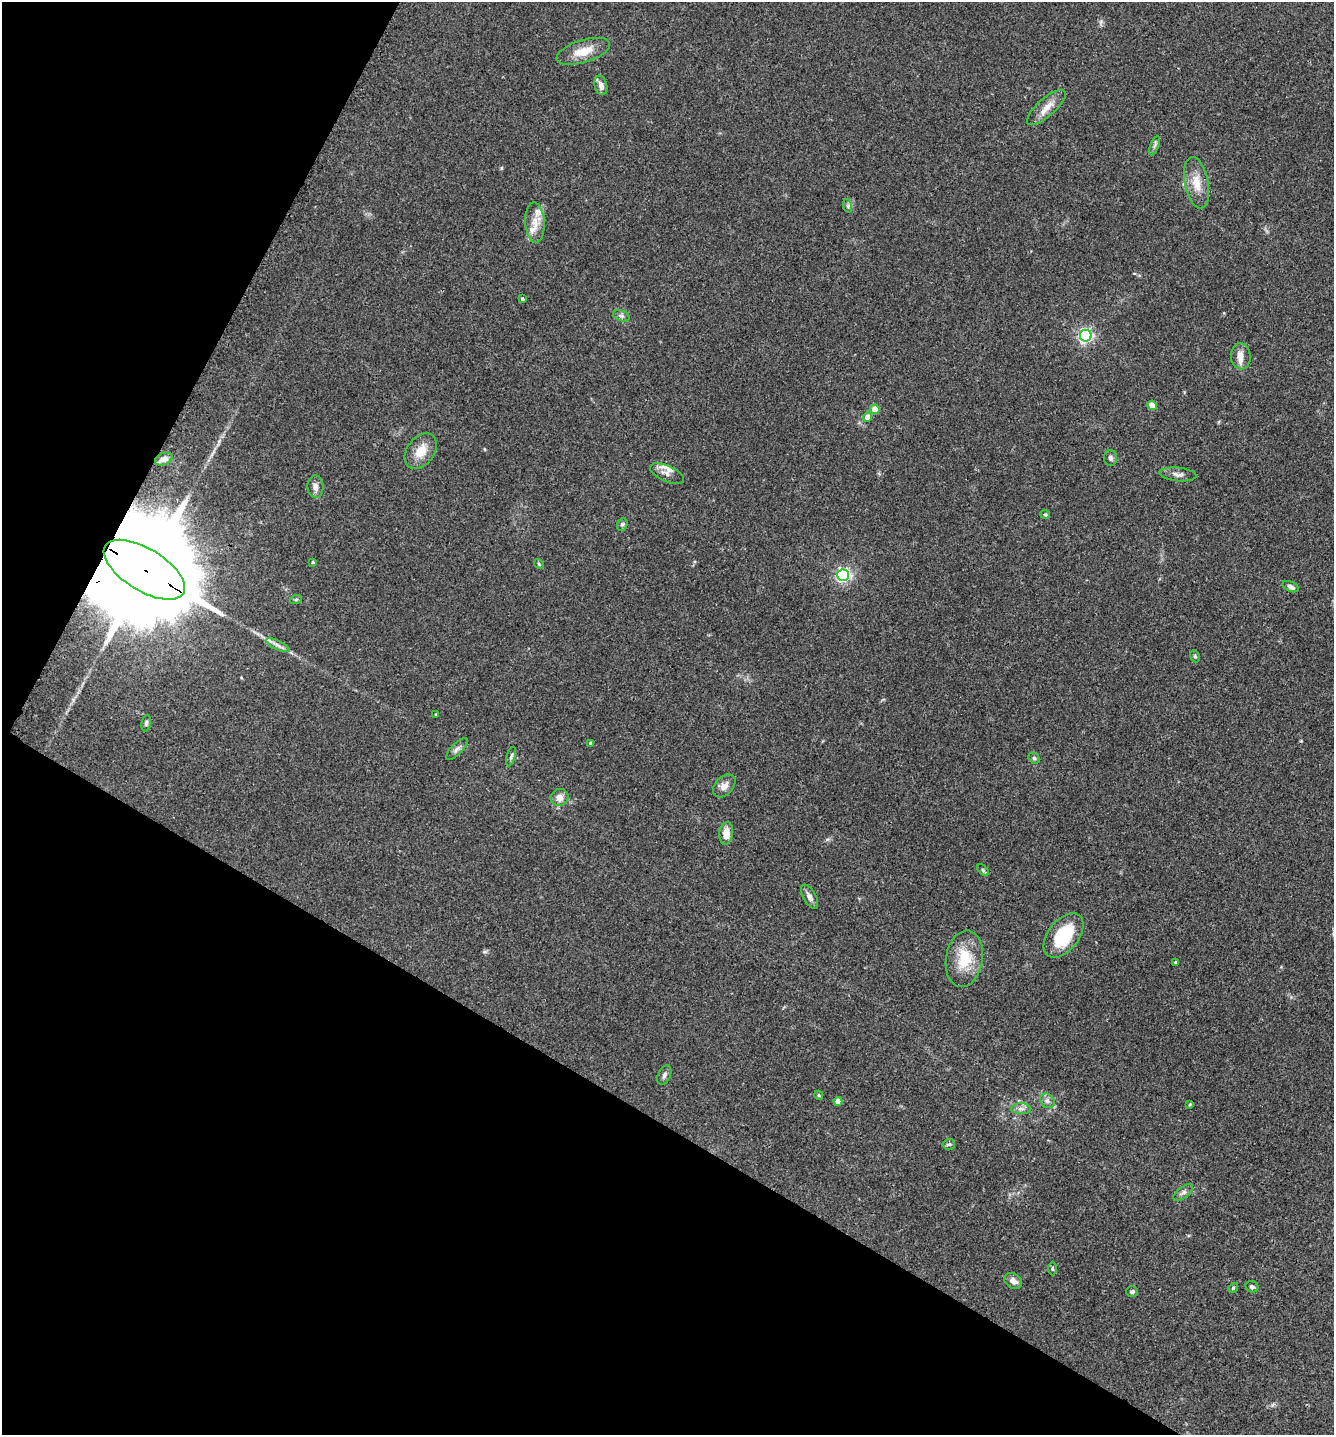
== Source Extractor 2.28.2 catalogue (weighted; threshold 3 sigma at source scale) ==
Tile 9 of 4 x 4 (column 1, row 3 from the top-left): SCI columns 162-1493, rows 1464-2896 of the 5793 x 5786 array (HDU 1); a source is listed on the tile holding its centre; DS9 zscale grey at full resolution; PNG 1336 x 1437 px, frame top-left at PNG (2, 2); each listed source drawn as its Kron ellipse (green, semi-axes under 4 px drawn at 4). Shown black and unused: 30% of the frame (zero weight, under 3 of 4 exposures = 2% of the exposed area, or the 3 px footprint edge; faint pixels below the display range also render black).
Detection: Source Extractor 2.28.2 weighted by HDU 2 'WHT'; one run over the whole footprint, this tile lists its part. Background 0.0752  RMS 0.0058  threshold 0.026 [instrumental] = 3 sigma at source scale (4.5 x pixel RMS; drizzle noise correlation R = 1.50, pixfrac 1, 0.05/0.05 arcsec/px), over >= 5 px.
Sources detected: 61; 4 inside a brighter listed object's ellipse — not listed separately; the other 57 listed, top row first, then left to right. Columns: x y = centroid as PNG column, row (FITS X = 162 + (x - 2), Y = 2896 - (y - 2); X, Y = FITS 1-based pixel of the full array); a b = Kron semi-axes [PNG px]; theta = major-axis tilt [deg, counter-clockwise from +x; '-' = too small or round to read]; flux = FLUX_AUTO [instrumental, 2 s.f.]
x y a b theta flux
583 51 28 11 17 10
601 85 10 6 -76 3.4
1046 107 24 9 41 6.6
1155 146 10 3 69 1.1
1196 183 26 12 -79 9.4
848 206 7 4 -72 0.97
535 223 20 9 -87 6.7
522 299 4 3 - 0.96
621 316 8 5 -19 1.5
1086 336 6 6 - 130
1241 356 13 10 -85 4.9
1152 405 5 4 - 10
875 409 5 4 - 8.8
868 417 4 4 - 6.1
421 451 20 13 53 9
1110 458 8 6 -89 1.6
164 459 9 6 24 3.6
667 474 18 8 -24 3.3
1178 474 18 7 -6 2.9
315 487 11 8 -88 3.2
1045 514 5 4 - 0.74
622 524 6 5 - 0.98
313 562 3 3 - 0.66
539 564 5 4 - 0.7
144 570 46 21 -31 29000
843 575 6 6 - 130
1290 587 8 5 -24 2
296 599 6 3 19 0.74
278 645 13 4 -25 2.4
1195 656 6 4 -68 0.95
436 715 3 3 - 0.89
146 723 8 5 82 1.2
590 743 4 4 - 0.86
457 749 14 5 46 2.1
511 756 10 4 74 1.3
1034 758 6 5 - 0.89
724 786 13 9 46 3.9
560 797 9 8 - 3.7
726 833 11 7 84 6.4
983 870 7 4 -46 0.9
810 897 13 6 -62 2.8
1064 935 25 15 52 28
964 959 28 18 80 18
1176 962 3 3 - 1.1
664 1075 10 6 65 1.9
819 1095 4 4 - 0.67
1047 1101 8 6 -44 2
838 1102 4 4 - 4.9
1190 1104 3 3 - 0.68
1021 1109 10 5 0 2.1
949 1144 6 5 - 1
1183 1192 12 5 38 2
1052 1268 7 3 -90 0.71
1013 1281 9 7 -35 3.3
1252 1287 6 5 - 1.5
1233 1288 5 4 - 0.71
1132 1292 6 5 - 1.3
Overlapping masked pixels (flux is a lower limit): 1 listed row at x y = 144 570